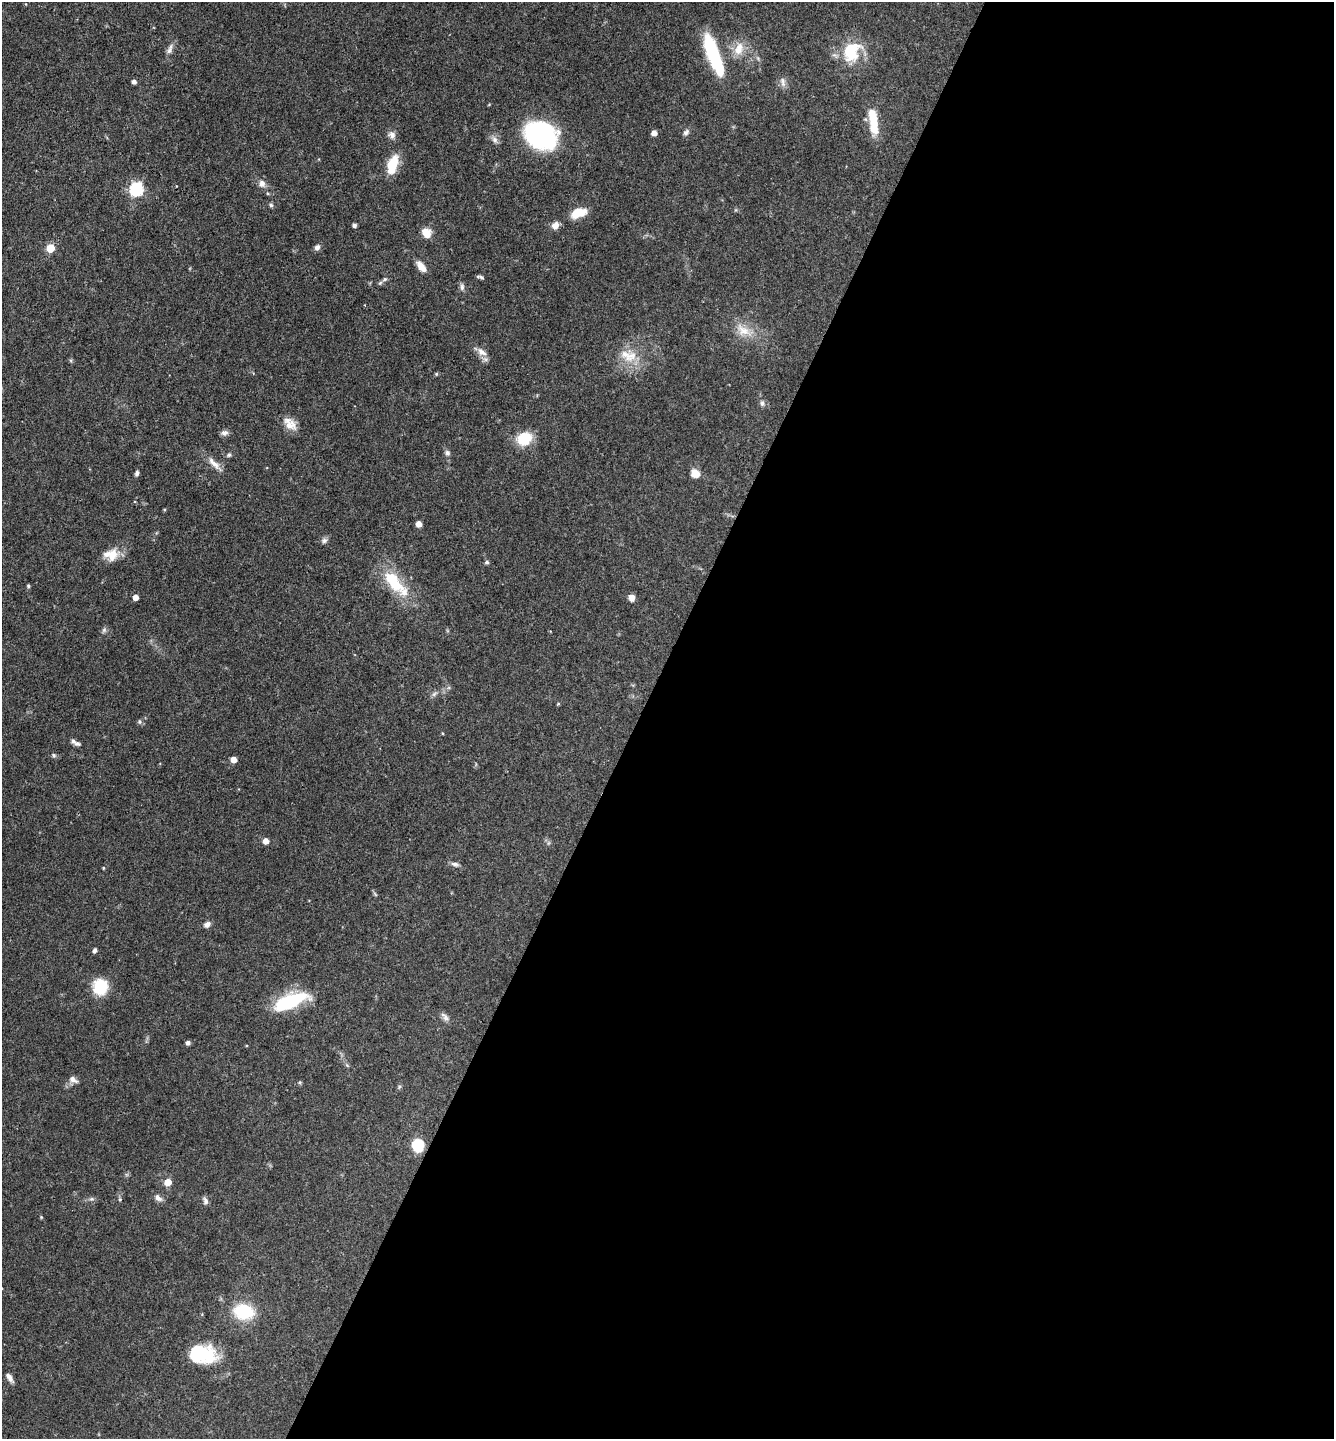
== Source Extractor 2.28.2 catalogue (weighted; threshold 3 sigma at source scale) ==
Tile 12 of 4 x 4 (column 4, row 3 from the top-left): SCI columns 4143-5474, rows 1437-2873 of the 5757 x 5746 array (HDU 1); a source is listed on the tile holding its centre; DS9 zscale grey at full resolution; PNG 1336 x 1441 px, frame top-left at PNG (2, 2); no overlay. Shown black and unused: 52% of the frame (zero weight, under 3 of 4 exposures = <1% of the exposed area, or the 3 px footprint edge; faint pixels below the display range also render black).
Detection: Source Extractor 2.28.2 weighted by HDU 2 'WHT'; one run over the whole footprint, this tile lists its part. Background 0.0911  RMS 0.0041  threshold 0.0186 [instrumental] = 3 sigma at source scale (4.5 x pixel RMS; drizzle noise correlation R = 1.50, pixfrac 1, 0.05/0.05 arcsec/px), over >= 5 px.
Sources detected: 82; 3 inside a brighter object's white glare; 1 cosmic-ray / hot-pixel residue — not listed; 3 inside a brighter listed object's ellipse — not listed separately; the other 75 listed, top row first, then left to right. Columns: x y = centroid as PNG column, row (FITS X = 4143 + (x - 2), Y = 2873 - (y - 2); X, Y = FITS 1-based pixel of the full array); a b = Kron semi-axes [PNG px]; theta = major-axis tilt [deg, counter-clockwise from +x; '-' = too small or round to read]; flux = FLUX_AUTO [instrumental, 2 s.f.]
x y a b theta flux
170 49 17 5 69 1.9
739 49 19 12 69 5.8
851 52 26 21 63 16
715 58 43 12 -68 27
134 81 4 4 - 1.5
783 82 14 6 -73 1.9
873 121 30 9 -82 12
686 132 8 6 46 1.1
654 133 5 4 - 2.9
392 135 10 9 - 2
540 135 26 20 -21 78
495 140 10 7 -58 1.8
392 165 21 10 73 11
262 183 11 9 -80 2.1
137 189 6 6 - 61
271 205 5 5 - 0.76
578 213 18 9 19 7.3
354 225 4 4 - 1.1
555 225 9 8 - 2.6
426 233 12 10 -50 4.4
317 247 7 6 - 1.5
50 248 5 5 - 12
421 267 12 6 -50 4.3
480 277 10 3 -14 0.78
385 279 7 5 34 0.95
462 287 10 6 84 1.2
743 330 24 13 -32 7.5
482 352 15 9 -39 3.2
628 356 28 16 -15 9.7
436 374 5 4 - 0.49
762 403 8 5 -81 1
290 424 20 11 -48 4.6
224 433 9 7 14 1.4
524 439 13 11 22 14
447 453 7 6 - 1.2
229 455 6 5 - 0.71
214 464 26 7 -45 3.6
137 473 6 5 - 1
695 473 7 7 - 5.6
164 510 4 3 - 0.42
419 524 5 5 - 4.1
324 541 7 7 - 1.2
112 555 18 13 65 5.8
487 562 6 4 14 0.72
394 584 26 17 -43 12
28 586 5 4 - 0.52
136 597 4 4 - 3.4
632 598 8 7 - 2.2
104 630 7 6 - 0.91
434 694 8 5 45 0.98
558 704 5 3 - 0.37
139 722 7 4 -82 0.59
77 743 10 6 -15 1.1
54 755 6 5 - 0.72
233 759 5 5 - 5
266 841 5 5 - 3.8
455 864 11 5 -9 1.3
103 868 4 3 - 0.44
207 924 8 6 31 1.6
95 950 5 4 - 1.3
100 987 14 13 - 15
290 1001 37 13 21 29
445 1017 15 6 -50 1.6
188 1043 4 4 - 1.4
73 1079 12 7 -31 1.9
300 1082 5 5 - 0.64
418 1145 13 12 - 9.1
168 1182 5 5 - 6.2
158 1198 12 7 -44 1.8
91 1199 7 5 11 0.88
120 1199 5 4 - 0.51
205 1201 9 6 -74 1.3
244 1311 21 15 -8 18
197 1352 30 20 25 16
10 1378 12 5 -57 1.9